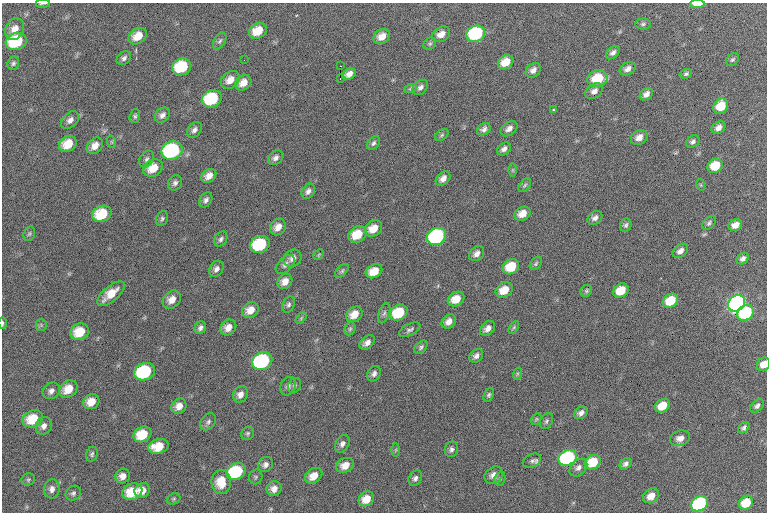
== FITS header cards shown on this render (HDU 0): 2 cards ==
NAXIS1  =                  765 / Axis length
NAXIS2  =                  510 / Axis length

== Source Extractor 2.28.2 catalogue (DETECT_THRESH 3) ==
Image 765 x 510 px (HDU 0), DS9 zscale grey, 1 PNG px = 1 image px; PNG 769 x 514 px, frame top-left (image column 1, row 510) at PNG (2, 3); each listed source drawn as its Kron ellipse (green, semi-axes under 4 px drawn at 4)
Background 3210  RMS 38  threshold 113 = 3 sigma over >= 5 px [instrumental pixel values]
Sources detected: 173; all 173 listed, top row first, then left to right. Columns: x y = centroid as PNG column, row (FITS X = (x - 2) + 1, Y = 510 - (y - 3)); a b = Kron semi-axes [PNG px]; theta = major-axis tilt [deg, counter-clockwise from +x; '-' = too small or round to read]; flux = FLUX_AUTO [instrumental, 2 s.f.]
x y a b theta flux
43 3 7 2 4 4000
697 4 7 3 3 39000
643 24 7 5 1 5600
15 29 11 9 59 24000
258 31 9 7 30 47000
441 34 9 7 30 20000
476 34 9 8 - 250000
138 36 10 7 36 37000
382 37 8 7 - 24000
16 41 10 8 21 130000
220 41 9 5 59 6300
430 44 7 5 43 4700
613 53 8 5 40 9300
124 58 8 6 39 7800
244 60 2 2 - 6600
732 60 7 5 44 5300
506 62 8 6 33 38000
13 63 7 5 72 5700
340 66 2 2 - 18000
182 67 10 8 24 130000
628 69 8 6 29 13000
533 70 8 6 44 14000
349 74 7 5 34 16000
686 74 6 4 19 5200
340 79 2 2 - 5100
597 79 10 8 17 84000
230 80 10 8 39 24000
243 83 9 7 41 26000
420 87 9 6 42 9500
410 89 6 4 18 4700
594 91 10 7 38 14000
646 94 7 5 40 12000
212 99 10 8 24 160000
721 106 8 7 - 56000
553 110 3 3 - 2200
162 115 8 6 44 11000
135 116 7 5 73 5100
70 120 10 7 42 12000
718 128 7 5 38 13000
484 129 7 5 37 9100
509 129 9 6 37 14000
194 130 9 6 50 9600
442 135 7 5 37 4600
639 137 9 7 33 18000
693 141 7 5 35 7300
112 142 6 4 -71 2800
373 143 8 5 49 6500
68 144 9 7 29 44000
95 146 9 7 47 21000
504 149 8 5 39 10000
172 150 11 9 19 350000
275 158 8 6 40 9700
147 159 9 6 57 7200
715 166 8 6 33 61000
153 168 10 8 33 43000
513 170 6 4 89 3400
209 176 8 6 38 20000
443 179 8 6 43 15000
175 183 8 6 58 8200
525 185 8 5 49 5100
701 185 6 3 -71 2700
308 191 8 6 57 10000
206 200 8 6 57 8500
102 214 10 8 24 85000
522 214 8 6 29 28000
595 218 8 6 39 9800
162 219 7 5 70 5700
709 223 8 5 46 6100
626 225 6 5 - 5800
735 225 7 5 26 19000
278 227 9 7 50 22000
373 229 9 7 34 34000
29 234 7 5 73 5200
357 234 9 7 32 59000
436 236 10 8 28 460000
221 239 8 6 57 7200
260 244 10 8 24 170000
680 251 9 6 40 13000
477 254 8 6 42 14000
319 255 6 3 46 2900
293 258 9 8 - 14000
743 259 7 5 39 8200
285 264 11 7 46 11000
536 264 7 5 51 4700
511 267 9 7 33 65000
216 269 9 6 58 11000
342 271 8 4 45 4900
374 271 8 6 26 40000
285 281 8 7 - 21000
504 290 9 7 33 40000
586 291 6 5 - 4200
621 291 8 6 34 54000
111 294 17 7 40 45000
172 299 10 8 45 23000
456 299 9 7 31 37000
670 301 8 6 35 71000
737 303 9 7 39 890000
289 305 8 6 64 7100
250 310 9 7 37 27000
384 313 10 5 71 8400
399 313 9 7 31 100000
745 313 9 7 33 250000
354 314 9 7 36 30000
301 318 6 4 46 3700
449 322 8 6 47 16000
2 323 6 2 90 3400
41 325 5 5 - 4500
228 327 8 7 - 22000
514 327 7 4 59 4100
200 328 6 5 - 8000
488 328 8 6 43 14000
350 329 7 5 67 4700
410 330 12 5 27 7900
80 332 9 8 - 57000
367 343 9 6 42 13000
421 347 8 5 47 5600
476 356 7 6 - 9900
262 361 10 8 26 370000
763 364 7 6 - 25000
145 372 10 8 23 220000
374 374 8 6 56 9700
517 374 6 4 72 3500
288 386 9 7 63 9600
294 386 8 6 60 6000
68 389 10 8 40 39000
51 391 9 7 41 12000
240 394 8 7 - 15000
489 395 7 5 67 5100
91 402 8 7 - 33000
179 406 8 7 - 21000
662 406 8 6 35 51000
757 406 8 5 45 7600
581 413 7 5 37 10000
33 419 10 8 24 69000
536 419 6 4 60 3600
547 421 8 6 64 5800
208 422 9 7 48 7900
44 426 9 8 - 14000
744 428 6 4 47 6900
248 433 7 6 - 5100
142 434 9 7 30 68000
680 438 10 7 19 16000
342 444 9 6 59 11000
158 446 10 7 14 51000
451 449 8 6 74 8200
396 450 6 4 88 3700
92 454 8 5 71 5300
567 458 9 7 28 360000
532 461 9 6 24 7900
593 462 8 6 32 83000
265 464 8 7 - 11000
626 464 7 5 41 8200
345 465 9 7 26 26000
578 468 10 7 45 11000
236 471 10 8 26 200000
494 475 10 8 36 19000
123 476 7 7 - 17000
314 476 9 7 38 31000
256 477 7 6 - 4900
415 478 8 6 58 9000
28 479 7 6 - 4500
500 479 7 5 69 4700
221 482 12 9 89 50000
52 489 9 8 - 14000
274 489 7 7 - 18000
142 490 8 7 - 27000
132 492 10 8 21 68000
73 493 8 7 - 7200
651 496 8 6 38 26000
174 499 7 5 22 4400
366 499 8 7 - 33000
746 503 7 6 - 59000
699 504 9 7 35 390000
At the frame edge (FLAGS 8, measured only in part): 4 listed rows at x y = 43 3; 697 4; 2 323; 763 364